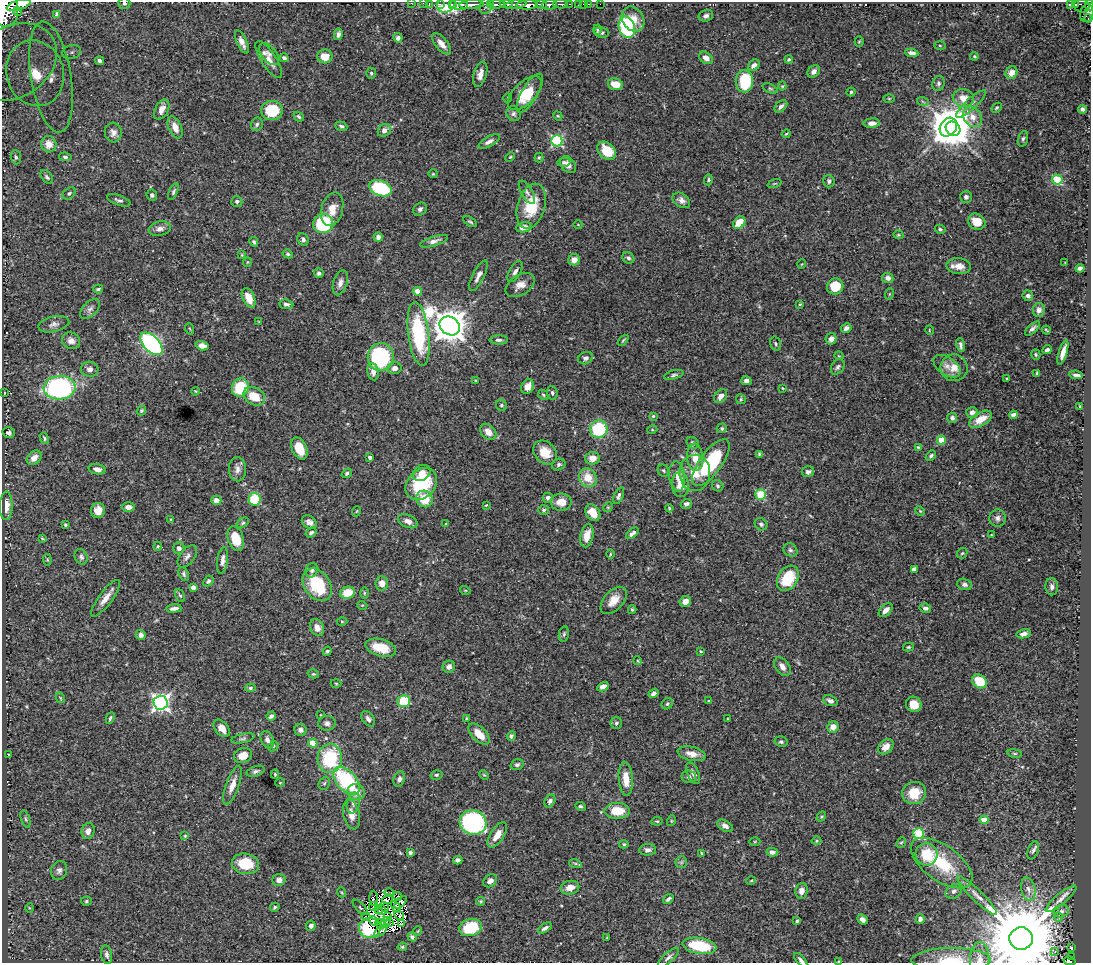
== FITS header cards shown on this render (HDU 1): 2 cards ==
NAXIS1  =                 1089
NAXIS2  =                  961

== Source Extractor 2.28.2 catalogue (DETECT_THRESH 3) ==
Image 1089 x 961 px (HDU 1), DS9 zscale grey, 1 PNG px = 1 image px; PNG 1093 x 965 px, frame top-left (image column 1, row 961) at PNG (2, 2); each listed source drawn as its Kron ellipse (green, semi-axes under 4 px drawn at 4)
Background 1.09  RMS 0.033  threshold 0.0978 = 3 sigma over >= 5 px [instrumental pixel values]
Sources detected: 478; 14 with non-positive FLUX_AUTO (blend fragments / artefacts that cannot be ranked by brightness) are neither listed nor drawn; the other 464 listed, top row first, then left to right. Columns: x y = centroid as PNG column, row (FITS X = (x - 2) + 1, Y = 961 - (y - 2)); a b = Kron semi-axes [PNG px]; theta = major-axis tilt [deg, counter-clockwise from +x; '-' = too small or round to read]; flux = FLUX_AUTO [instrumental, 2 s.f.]
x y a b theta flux
124 3 6 5 - 8
411 3 2 2 - 20
423 3 2 2 - 17
429 3 2 2 - 26
440 4 2 2 - 25
446 4 10 8 34 90
496 4 8 3 4 920
506 4 7 4 -9 440
516 4 10 3 8 810
560 4 7 3 -1 250
569 4 3 2 - 150
578 4 3 3 - 46
583 4 2 2 - 13
588 4 3 2 - 30
600 4 2 2 - 12
19 5 12 5 17 6200
452 5 3 2 - 120
459 5 9 5 -4 1900
471 5 12 3 3 2200
491 5 3 3 - 360
527 5 11 4 2 3700
541 5 6 3 -16 760
549 5 7 5 8 2200
1071 5 4 3 - 150
1075 5 4 3 - 180
485 6 8 6 83 290
1082 6 8 6 -16 350
1089 6 5 3 - 450
6 10 17 12 86 11000
17 12 4 3 - 470
1087 13 9 6 75 410
57 15 3 2 - 1.9
706 16 7 5 19 6.9
1088 18 4 2 - 67
633 19 13 10 -56 28
627 27 11 8 -73 220
597 30 5 3 - 2.7
602 32 8 5 -7 5.2
338 34 6 4 77 7.8
398 38 4 4 - 8
242 42 12 5 -65 13
859 42 5 4 - 2.5
441 44 13 6 -50 17
940 46 5 4 - 2.5
72 52 9 7 16 11
912 53 6 4 -8 7
269 54 13 7 -49 9.9
325 56 8 7 - 35
974 56 4 3 - 2.6
284 58 4 4 - 5.5
706 58 7 5 -37 13
789 59 4 4 - 3.1
269 60 21 7 -57 23
99 61 4 3 - 5.4
13 62 47 35 31 260
754 65 6 5 - 9.4
814 71 7 5 46 10
35 73 33 28 -72 170
371 73 5 4 - 3.8
1011 73 6 5 - 15
480 74 13 6 75 16
51 77 56 20 -80 93
744 81 11 9 -88 100
938 83 7 6 - 5.4
615 84 7 5 -15 32
782 86 4 4 - 2.3
770 88 8 4 -23 3.7
851 92 4 4 - 3
525 93 21 11 44 54
530 93 22 8 59 39
508 98 5 3 - 2.1
889 98 5 3 - 2.2
963 98 10 9 - 26
923 102 6 3 -20 2.9
971 104 19 5 42 14
781 106 7 5 43 7.1
997 108 6 3 44 3.1
1082 109 4 4 - 5.9
162 110 11 6 61 15
272 110 11 9 5 84
513 114 7 7 - 6
558 116 5 3 - 2.2
299 117 5 4 - 4.1
973 117 11 8 -52 21
872 123 8 5 4 12
257 124 7 6 - 4.8
341 126 6 4 -19 4.4
175 127 11 6 -67 20
948 127 10 8 55 5600
953 129 8 6 -39 2700
384 130 7 6 - 13
113 133 10 8 -84 11
786 134 4 3 - 2.3
1023 139 8 5 72 4.5
489 141 11 5 29 11
557 141 5 5 - 250
49 144 8 7 - 19
607 151 10 7 -43 49
16 157 7 5 -85 4.3
65 157 6 4 -8 5
510 157 5 3 - 2.2
539 157 5 4 - 2.7
564 162 6 4 3 3.7
568 165 9 7 -47 13
433 174 4 4 - 2
47 177 8 5 -50 5.1
708 180 5 4 - 3.2
1057 180 5 5 - 140
829 181 6 5 - 5.2
774 183 7 3 19 2.3
380 188 12 7 -21 200
173 192 9 4 66 4.6
527 192 13 5 -60 8.1
69 193 7 5 36 4.7
152 195 6 5 - 4.8
966 197 6 6 - 6.1
119 200 12 5 -20 6.4
681 200 10 6 -35 9.9
237 201 5 5 - 5.5
531 206 23 13 73 76
332 209 17 10 74 28
420 209 7 6 - 6.4
470 222 7 3 -33 3.7
977 222 9 7 -31 34
739 223 7 5 48 34
323 224 10 9 - 150
578 225 4 3 - 1.5
524 227 8 5 10 16
160 229 11 7 10 11
940 229 5 4 - 4
898 235 5 4 - 2.4
378 237 5 4 - 7.1
303 239 6 5 - 6
434 241 14 4 17 10
254 242 5 3 - 3.4
288 254 5 4 - 3.7
242 255 4 4 - 2.1
628 258 6 5 - 5.5
574 260 6 5 - 14
247 262 5 3 - 1.6
1065 263 3 2 - 2
802 264 5 3 - 1.6
959 266 12 8 -4 20
1080 268 4 4 - 6.1
515 272 11 6 61 8.8
319 273 5 5 - 4.5
478 276 17 5 63 12
888 278 5 5 - 9.6
340 283 13 7 73 12
520 285 16 10 31 20
835 286 8 8 - 50
98 289 5 3 - 3.6
417 291 4 4 - 18
889 294 6 3 71 2.2
1028 296 5 5 - 5.4
249 298 10 6 -64 30
286 304 7 4 -7 6.1
800 304 4 3 - 2.1
90 309 12 7 46 8.9
1039 310 7 6 - 9.8
259 322 4 3 - 1.6
54 324 16 7 13 12
450 326 11 9 -33 4800
846 328 5 4 - 8.7
190 329 6 3 -70 2
1032 329 9 4 42 6.4
929 330 5 3 - 1.7
1046 330 4 2 - 2.8
419 334 32 10 -83 190
831 339 6 5 - 13
499 340 9 4 0 6.1
623 340 6 3 45 2.7
71 341 9 8 - 12
151 344 14 7 -47 460
775 344 7 5 -73 4.6
961 345 7 3 -80 5.9
202 346 6 4 -15 13
1047 350 5 3 - 5.6
1063 352 13 4 73 17
1036 354 5 4 - 2.7
839 356 4 3 - 1.7
381 357 14 13 - 270
586 358 7 6 - 6
947 366 15 9 -35 18
838 367 8 6 55 5.8
395 368 7 6 - 11
954 368 13 13 - 26
90 369 8 7 - 9.5
373 372 8 6 -81 11
1037 373 4 3 - 2.7
674 375 10 4 16 5.2
1076 375 7 3 -8 7.2
1007 379 3 2 - 2.5
476 380 4 2 - 1.9
746 381 5 4 - 9.5
528 387 7 6 - 19
60 388 16 12 5 380
240 388 9 8 - 88
782 388 3 2 - 1.5
195 391 4 2 - 1.5
4 392 3 2 - 2.2
552 393 6 5 - 4.8
543 395 6 4 -46 2.9
254 396 11 8 -28 47
721 396 7 5 50 15
741 399 5 4 - 2.8
501 405 6 5 - 4.1
1080 406 3 2 - 1.9
141 411 5 4 - 3.3
972 412 6 5 - 10
1013 415 4 4 - 8.3
653 416 3 3 - 2.4
952 418 5 5 - 6.2
981 419 13 6 30 31
722 428 5 4 - 4
599 429 9 8 - 120
652 430 5 3 - 1.9
488 432 9 7 -45 20
9 433 6 5 - 6.7
44 438 6 4 -62 2.9
941 440 4 4 - 46
693 443 6 5 - 5.8
918 447 4 4 - 2.2
299 448 12 7 -65 44
545 452 13 10 -47 33
759 454 4 3 - 2.6
931 456 6 4 44 4.7
370 457 4 3 - 7.7
695 457 14 8 -84 29
34 458 8 6 42 18
592 458 7 6 - 17
711 463 28 11 54 180
559 465 7 5 25 5.6
97 469 8 5 -9 11
237 469 12 8 -88 12
663 471 6 5 - 3.7
808 472 6 5 - 6.8
347 473 5 4 - 4.8
422 473 9 7 35 15
695 473 18 15 89 47
677 476 15 8 -83 17
588 478 10 8 -51 38
421 484 18 14 46 130
680 485 12 8 -88 31
718 486 6 5 - 4
760 495 5 5 - 91
619 496 9 4 67 7.6
548 498 5 5 - 7.2
255 499 6 6 - 80
425 499 8 8 - 49
216 500 5 4 - 18
561 502 10 8 1 22
686 504 6 4 18 6.7
486 505 3 2 - 1.6
6 506 14 6 89 27
128 507 6 5 - 10
608 507 5 4 - 2.5
669 508 4 4 - 2.6
544 510 5 5 - 4.6
98 511 7 7 - 22
357 511 5 3 - 1.8
920 511 5 3 - 2.4
593 513 9 6 -52 32
997 518 8 8 - 8.2
171 519 4 4 - 1.8
408 521 10 6 -22 13
309 522 8 6 -35 9.3
243 523 6 4 39 3.4
446 524 3 3 - 2.6
761 524 7 5 -42 5.5
65 525 3 3 - 3.3
311 533 6 4 34 5.6
632 533 7 4 39 7.4
991 535 4 2 - 1.8
587 536 12 6 77 23
42 538 4 4 - 2.2
236 539 12 8 -70 48
158 546 4 4 - 2.2
179 548 6 5 - 8.4
790 550 7 6 - 5.7
962 553 6 4 43 3.1
610 554 5 3 - 2.3
187 556 13 7 53 10
81 557 8 6 -65 5.7
47 560 6 4 -83 2.7
222 560 13 5 82 11
914 569 4 4 - 16
312 570 7 6 - 5.2
184 574 7 5 -64 4.7
788 578 13 10 58 82
208 581 6 4 49 4.6
382 583 7 6 - 20
964 584 7 5 -15 7.1
317 585 18 13 -55 110
193 587 4 4 - 14
1052 587 8 6 -88 7.6
465 590 5 3 - 1.8
347 593 7 6 - 42
364 593 6 4 -90 2.7
180 596 7 4 -61 3.6
105 598 22 6 54 20
614 600 16 9 48 26
685 601 6 5 - 18
362 605 5 3 - 1.9
174 608 7 3 6 8.6
925 608 6 4 -13 8.3
632 610 4 3 - 3.1
886 610 8 5 45 12
342 621 5 3 - 2.4
317 627 9 6 -65 15
564 634 8 5 79 4.6
1024 634 7 4 10 9.6
141 635 5 5 - 11
909 647 6 4 14 3.2
381 648 16 8 -15 47
327 651 5 3 - 3.3
701 651 3 3 - 2
638 661 4 3 - 2.3
449 667 6 6 - 8.8
782 667 10 7 -53 13
313 674 6 4 -16 2.9
979 681 8 6 -40 65
336 683 5 3 - 2
603 687 6 4 27 11
250 688 5 4 - 3.7
654 693 5 4 - 7.2
60 698 5 4 - 2.3
404 701 6 6 - 65
708 701 4 3 - 2.2
830 701 7 5 -22 6.7
161 703 7 7 - 800
667 704 6 5 - 3.6
914 704 8 7 - 24
321 715 4 3 - 1.9
271 716 5 3 - 5.2
110 718 6 4 64 4
466 718 3 3 - 2.2
368 719 8 5 -54 8.2
728 719 3 2 - 1.8
327 723 8 7 - 8.5
616 723 6 5 - 5.9
833 727 6 5 - 16
222 728 10 6 -50 19
300 730 6 6 - 8.1
479 734 13 7 -45 32
511 736 5 4 - 5.1
243 738 12 4 12 5.7
267 740 9 6 -62 9.9
781 742 6 5 - 5.1
313 743 4 4 - 52
273 746 5 4 - 2.9
886 747 9 6 44 17
1015 753 7 4 -8 2.9
8 754 2 2 - 1.8
692 754 14 7 -13 19
243 756 9 7 25 22
330 758 15 12 85 150
517 765 6 5 - 6.3
256 771 9 5 18 6.2
693 773 11 5 -65 11
275 774 4 3 - 2.8
436 775 6 4 14 3.7
484 775 5 3 - 2.1
689 777 7 6 - 7.2
399 779 8 5 71 7.2
626 779 17 7 -86 32
347 781 16 10 -48 190
280 783 5 3 - 1.8
324 783 7 5 66 4
232 785 20 6 70 21
356 792 9 8 - 29
914 793 12 11 - 49
550 801 7 5 56 6.8
353 803 11 6 77 9.1
580 806 5 4 - 3.6
617 811 12 8 1 49
351 814 15 8 -78 21
821 817 5 4 - 2.7
25 819 9 4 -72 4.7
984 820 4 4 - 52
657 821 6 4 8 2.9
671 821 5 3 - 2.2
473 822 13 12 - 370
725 826 8 5 -31 9.7
88 831 8 6 72 13
919 834 5 5 - 150
497 835 14 7 56 21
185 836 4 4 - 2.3
816 841 5 3 - 2.3
755 842 5 3 - 2
901 842 5 4 - 2.6
624 844 5 4 - 2.9
648 850 8 5 5 7.7
1033 850 9 5 71 6.8
410 852 3 3 - 5.9
772 852 6 4 -10 8.4
702 853 4 3 - 2.6
926 854 11 11 - 64
458 860 4 4 - 8.4
681 862 6 5 - 4
575 863 6 4 -19 3.1
942 863 36 17 -36 110
245 864 13 10 -11 63
59 870 9 8 - 9.7
279 880 6 6 - 11
490 881 7 6 - 13
751 881 5 3 - 1.9
570 888 9 6 13 18
1028 889 12 7 -76 13
801 891 8 6 83 15
954 891 8 6 36 7.6
341 892 5 3 - 2
389 893 5 2 - 0.54
398 896 4 3 - 1.6
977 896 27 5 -45 18
373 898 7 2 -88 3.7
388 899 6 2 40 2.8
668 899 6 3 40 4.8
1061 899 19 5 40 14
86 901 5 4 - 3.5
481 901 5 4 - 2.8
400 902 8 4 46 4.1
374 906 5 2 - 1.8
275 907 5 4 - 3.2
360 907 10 4 -46 0.019
384 907 5 3 - 2.4
396 907 6 3 -62 0.71
29 908 5 3 - 1.9
379 910 5 2 - 2.9
381 910 5 2 - 1.4
1061 911 8 6 15 5.1
399 915 5 3 - 0.22
366 916 4 2 - 3.4
387 916 4 2 - 3.5
1058 917 4 3 - 1.9
862 919 5 4 - 7.2
920 919 4 4 - 9.3
374 921 5 3 - 3
797 921 4 3 - 2.7
386 922 6 2 34 1.4
390 923 3 2 - 1.7
402 923 3 2 - 2.5
380 924 5 2 - 1.2
311 926 5 4 - 8.4
471 927 11 8 14 96
370 928 11 10 - 58
545 928 8 4 32 7.4
381 931 8 4 42 12
418 931 5 3 - 1.7
412 937 5 4 - 5.1
607 938 3 2 - 1.4
1021 939 11 11 - 40000
699 946 17 8 -10 100
402 947 5 3 - 3.2
1071 948 3 2 - 2.2
1055 952 3 2 - 5.6
107 955 9 5 -80 8
668 957 13 5 41 7.4
1071 957 2 2 - 6.4
980 959 17 9 88 20
801 960 8 4 -47 6.5
951 960 39 11 0 62
839 961 4 3 - 2.3
1070 961 6 3 -12 49
At the frame edge (FLAGS 8, measured only in part): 14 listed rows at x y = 124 3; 411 3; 423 3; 429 3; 19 5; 1089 6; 6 10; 13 62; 1021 939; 980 959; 801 960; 951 960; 839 961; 1070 961
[14 non-positive-flux detections neither listed nor drawn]